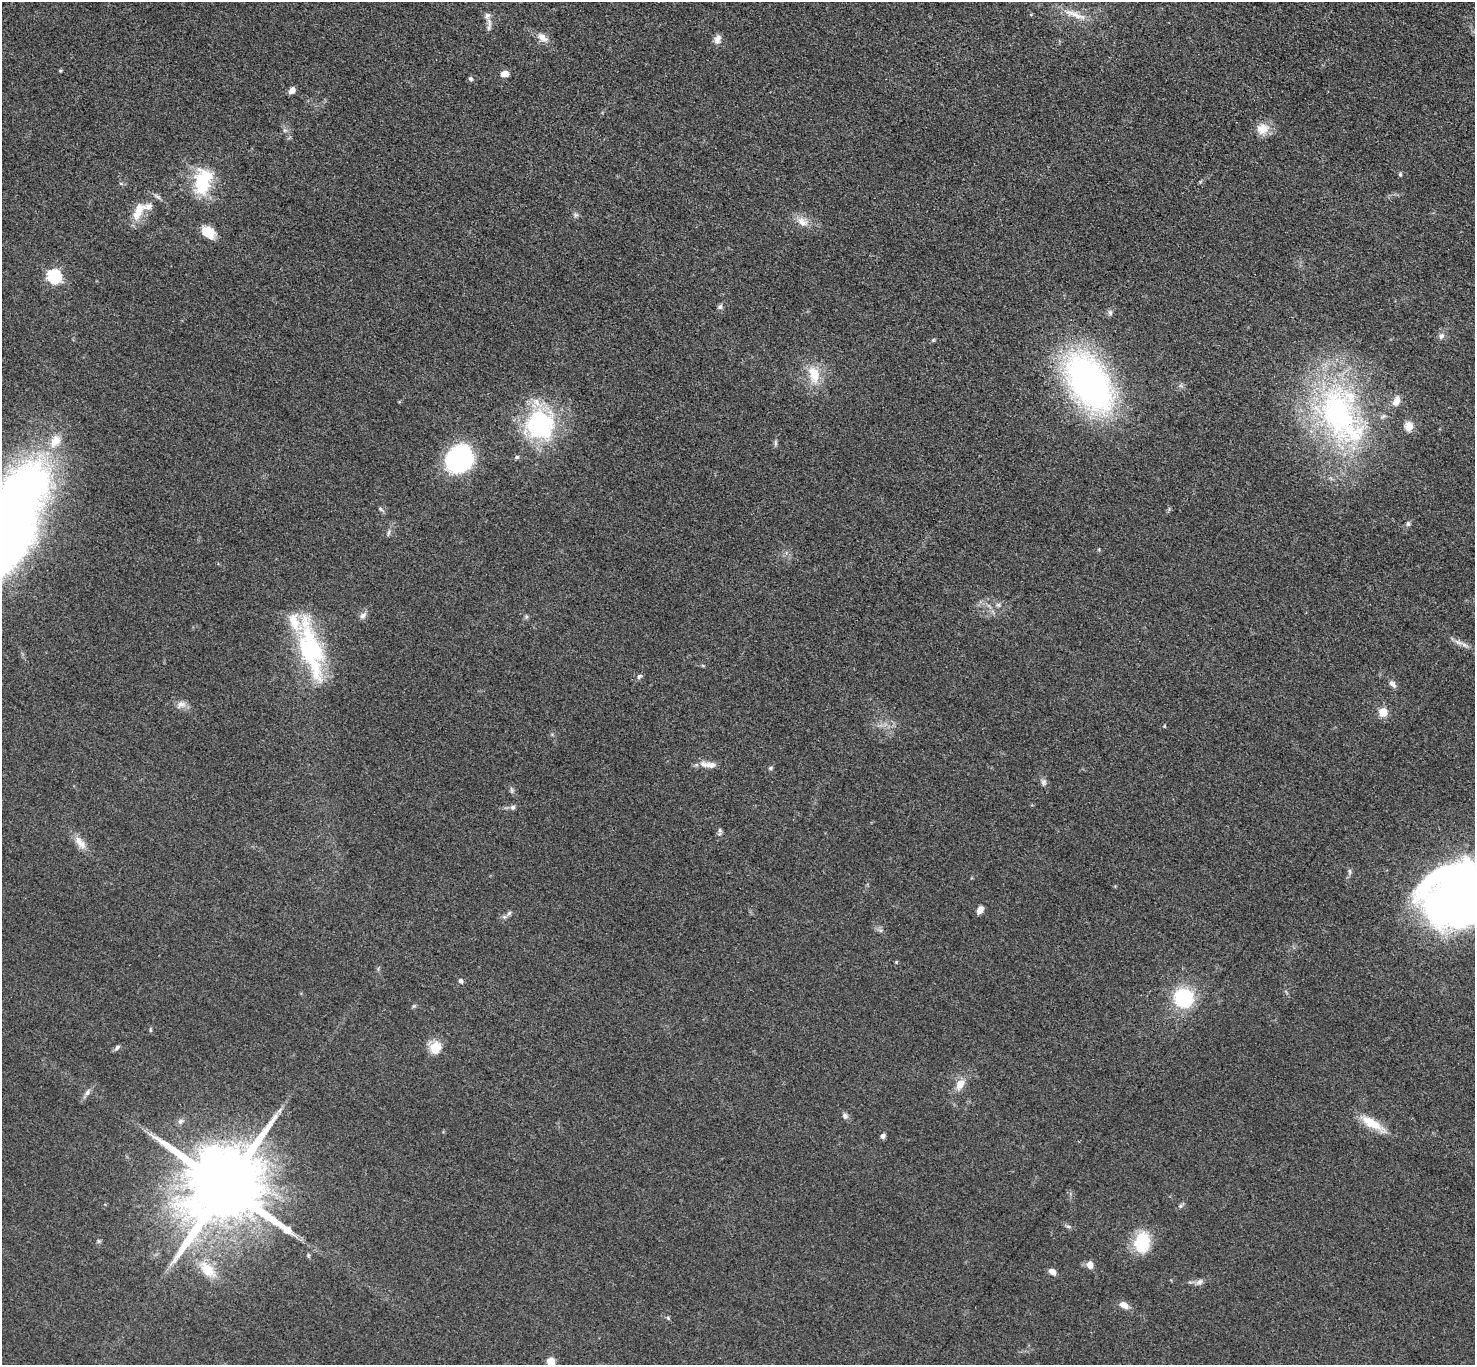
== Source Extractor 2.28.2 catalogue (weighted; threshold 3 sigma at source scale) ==
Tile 10 of 4 x 4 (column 2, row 3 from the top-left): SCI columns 1485-2957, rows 1526-2888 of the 5911 x 5917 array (HDU 1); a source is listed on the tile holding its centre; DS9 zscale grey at full resolution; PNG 1477 x 1367 px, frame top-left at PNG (2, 2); no overlay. Shown black and unused: <1% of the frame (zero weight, under 3 of 5 exposures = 1% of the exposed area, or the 3 px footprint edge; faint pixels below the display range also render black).
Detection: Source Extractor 2.28.2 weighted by HDU 2 'WHT'; one run over the whole footprint, this tile lists its part. Background 0.0531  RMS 0.0058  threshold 0.026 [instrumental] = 3 sigma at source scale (4.5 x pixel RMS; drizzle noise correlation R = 1.50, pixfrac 1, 0.05/0.05 arcsec/px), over >= 5 px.
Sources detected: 84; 1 inside a brighter object's white glare — not listed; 4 inside a brighter listed object's ellipse — not listed separately; the other 79 listed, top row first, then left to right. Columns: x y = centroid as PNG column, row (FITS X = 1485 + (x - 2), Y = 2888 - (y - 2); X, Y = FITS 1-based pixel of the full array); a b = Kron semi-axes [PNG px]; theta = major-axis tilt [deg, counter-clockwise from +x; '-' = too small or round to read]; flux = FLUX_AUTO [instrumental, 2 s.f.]
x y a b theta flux
1075 14 38 7 -21 8.4
489 22 17 5 -74 3.2
543 38 17 9 -36 4.7
717 39 11 8 64 3.1
505 74 8 6 13 4.7
471 79 6 5 - 1.1
292 90 7 5 53 3.4
1262 129 17 15 12 7.5
284 130 6 4 -71 1.1
1400 174 5 4 - 0.97
203 181 34 20 77 31
157 197 12 4 -37 1.7
138 211 27 12 62 11
576 215 6 6 - 1.3
802 222 18 10 -32 5.9
208 232 15 10 -43 10
54 276 6 6 - 94
720 307 8 6 58 1.5
1110 312 8 6 -75 1.5
1441 336 10 7 53 2
933 340 6 4 45 0.74
814 374 25 13 -75 13
1089 383 51 30 -58 250
1396 401 13 8 65 4.7
1337 413 85 54 -86 160
540 424 36 34 -86 68
1409 426 12 10 -79 4.9
775 443 8 4 -82 1.1
517 457 7 5 14 1.1
459 459 22 20 53 88
380 509 7 5 -42 1.1
10 524 101 41 69 620
1408 524 7 5 -89 1.2
389 532 8 3 71 1.1
998 605 7 4 0 1.1
363 615 10 7 33 2.3
1458 642 13 6 -21 3.1
311 649 69 22 -76 73
639 676 9 5 44 1.3
1392 684 11 6 -47 2.6
181 704 13 9 15 3.6
1383 712 5 5 - 19
1164 726 5 3 - 0.48
711 765 17 8 -6 5.2
770 768 6 5 - 0.88
1043 782 9 7 -89 1.9
512 790 7 4 -89 1.1
513 807 7 6 - 1.6
720 831 11 5 87 1.5
80 843 22 10 -49 6.1
1459 895 59 48 41 460
980 910 10 6 60 2.9
509 913 7 5 46 1.4
896 962 5 4 - 0.59
460 981 6 5 - 1.5
1184 998 20 19 - 37
414 1006 6 4 33 0.8
150 1030 6 4 -89 0.71
117 1047 9 5 43 1.4
435 1047 16 14 57 8.7
960 1084 12 8 57 6.6
87 1092 11 6 58 2.3
280 1110 10 5 51 1.9
845 1116 8 7 - 2
180 1121 8 7 - 1.9
1372 1123 33 10 -31 13
883 1136 6 5 - 1.7
225 1187 22 19 51 9800
1180 1206 6 4 45 1.1
1068 1227 8 4 -9 1.1
1142 1243 24 18 79 22
308 1255 6 4 -72 0.76
1090 1265 9 7 -73 3.9
207 1269 25 14 -50 12
1052 1272 8 6 -35 3.3
1200 1282 9 7 36 2.1
1124 1305 11 7 -28 4.4
668 1318 6 4 -47 0.84
551 1362 8 7 - 7.8
Isophote crosses this tile's border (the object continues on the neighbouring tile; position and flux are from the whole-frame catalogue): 3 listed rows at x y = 10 524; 1459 895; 551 1362